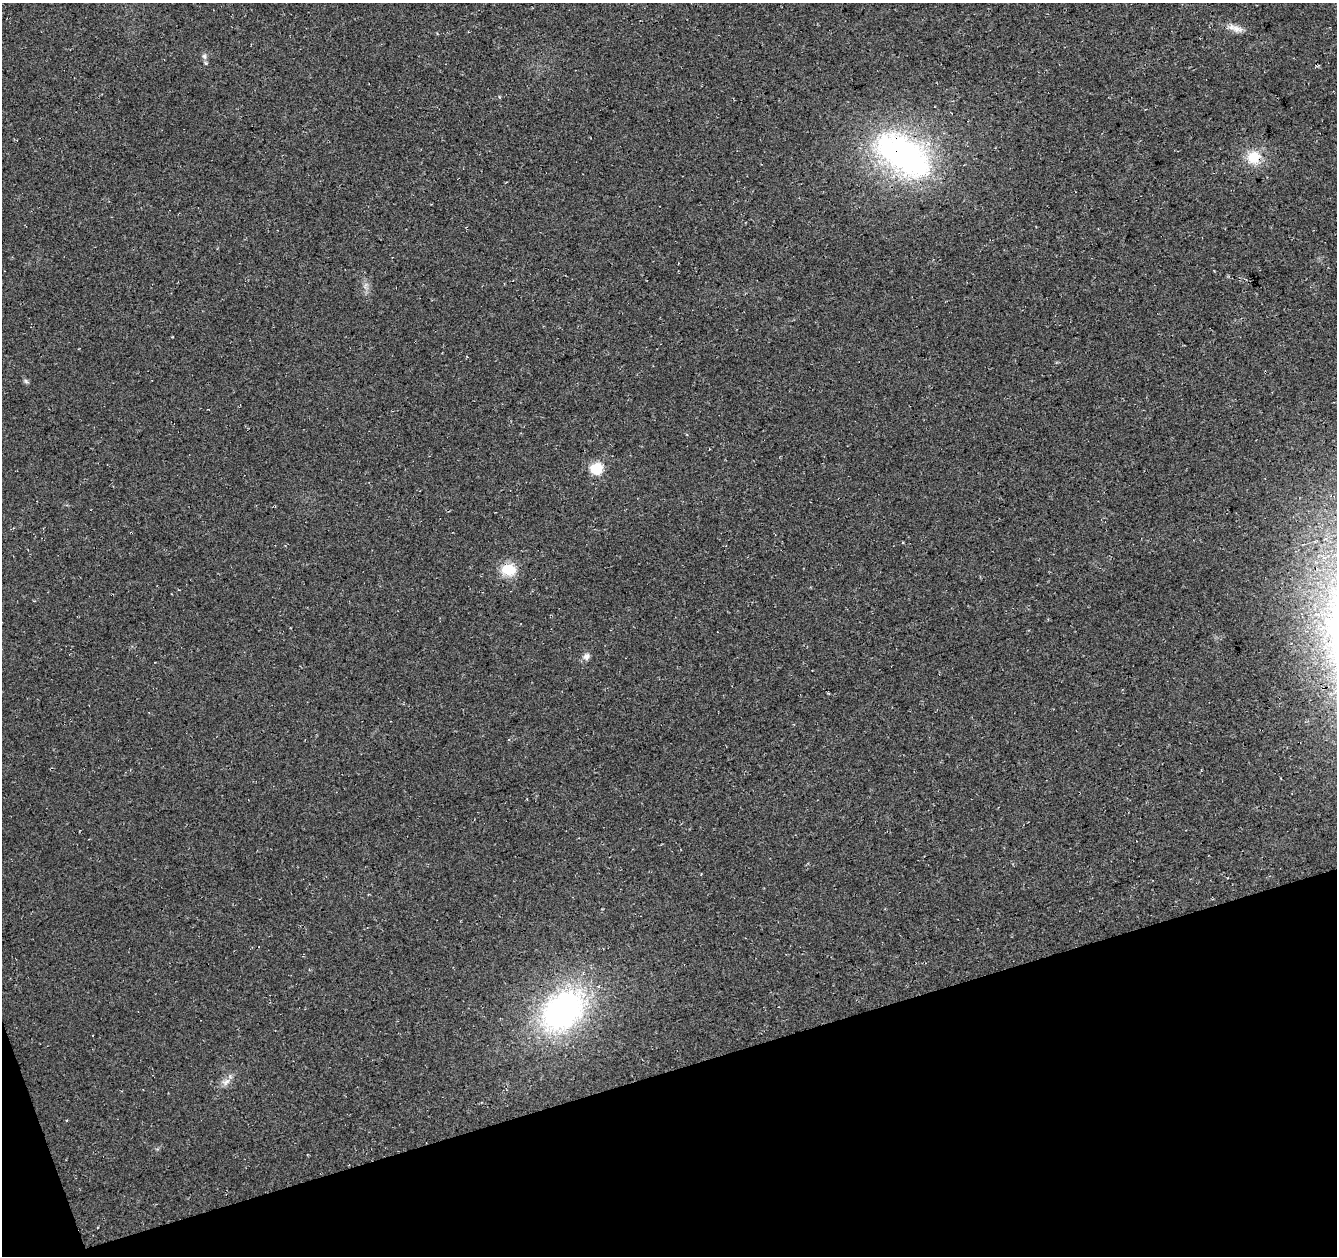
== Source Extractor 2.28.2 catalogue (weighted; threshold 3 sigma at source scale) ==
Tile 14 of 4 x 4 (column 2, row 4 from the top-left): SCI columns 1389-2723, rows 84-1337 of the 5449 x 5237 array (HDU 1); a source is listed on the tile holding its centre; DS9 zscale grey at full resolution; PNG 1339 x 1258 px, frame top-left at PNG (2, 3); no overlay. Shown black and unused: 15% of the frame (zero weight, under 3 of 4 exposures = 5% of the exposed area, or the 3 px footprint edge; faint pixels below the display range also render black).
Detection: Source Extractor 2.28.2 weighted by HDU 2 'WHT'; one run over the whole footprint, this tile lists its part. Background 0.0307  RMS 0.0081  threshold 0.0362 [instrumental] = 3 sigma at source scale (4.5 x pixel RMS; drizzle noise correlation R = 1.50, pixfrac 1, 0.0396/0.0396 arcsec/px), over >= 5 px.
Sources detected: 10; all 10 listed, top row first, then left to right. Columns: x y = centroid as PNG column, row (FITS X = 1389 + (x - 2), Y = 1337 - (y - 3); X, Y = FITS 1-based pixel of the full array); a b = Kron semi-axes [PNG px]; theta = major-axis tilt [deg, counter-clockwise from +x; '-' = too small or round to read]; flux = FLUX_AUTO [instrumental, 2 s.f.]
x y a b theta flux
1237 29 17 8 -16 6.5
204 56 8 6 -63 2.3
903 155 79 41 -34 210
1254 157 16 15 - 19
26 381 7 5 -45 1.6
596 469 6 6 - 66
509 570 16 13 -8 19
586 656 10 8 59 3.5
563 1010 44 30 41 220
226 1082 14 7 31 5.1
Overlapping masked pixels (flux is a lower limit): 1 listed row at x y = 903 155